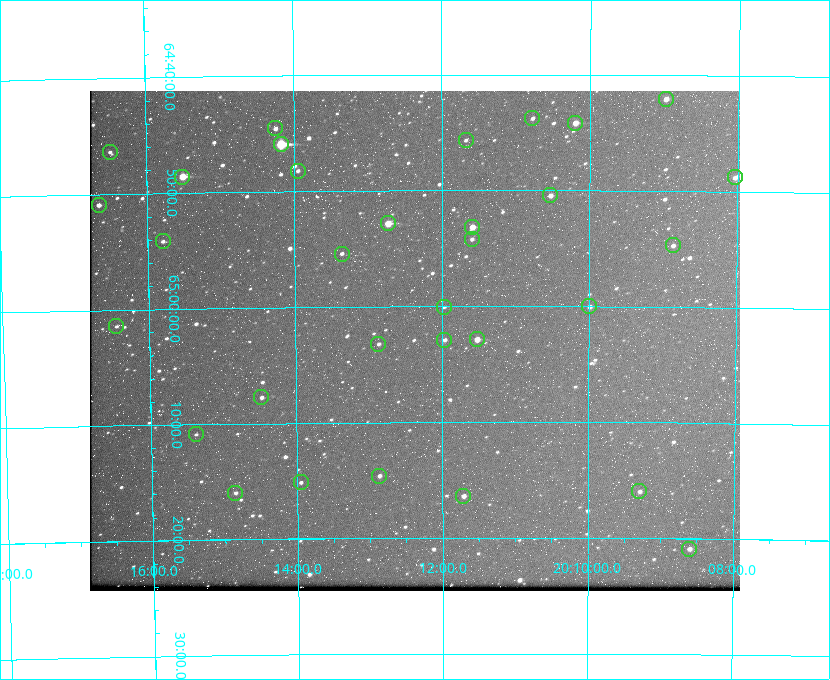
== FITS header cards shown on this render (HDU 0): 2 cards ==
NAXIS1  =                  650 / Width of table row in bytes
NAXIS2  =                  500 / Number of rows in table

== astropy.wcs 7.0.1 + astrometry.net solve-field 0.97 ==
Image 650 x 500 px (HDU 0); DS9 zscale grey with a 90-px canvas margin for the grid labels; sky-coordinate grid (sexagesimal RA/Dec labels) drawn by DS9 from the SOLVED WCS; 32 Tycho-2 reference stars matched to detected sources circled (green)
Header WCS: none
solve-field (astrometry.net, Tycho-2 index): SOLVED blind (the file carries no WCS)
Solved WCS: RA---TAN-SIP/DEC--TAN-SIP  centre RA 20:12:23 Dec +65:03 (303.09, +65.05 deg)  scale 5.19 arcsec/px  FOV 56.2' x 43.2'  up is -180 deg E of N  parity flipped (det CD > 0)
(file carries no celestial WCS; the grid is the blind solution)
Tycho-2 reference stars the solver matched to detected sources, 32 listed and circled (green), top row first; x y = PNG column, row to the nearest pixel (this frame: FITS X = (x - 90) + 1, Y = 500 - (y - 91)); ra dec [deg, ICRS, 3 dp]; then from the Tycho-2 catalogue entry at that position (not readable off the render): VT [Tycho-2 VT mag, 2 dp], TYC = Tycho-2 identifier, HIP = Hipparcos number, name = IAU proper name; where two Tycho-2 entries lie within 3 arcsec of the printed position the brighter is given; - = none
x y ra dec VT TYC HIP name
666 99 302.245 +64.701 10.15 4240-635-1 - -
532 118 302.694 +64.730 11.56 4240-766-1 - -
575 123 302.549 +64.736 9.65 4240-950-1 - -
275 128 303.562 +64.742 10.88 4240-278-1 - -
466 140 302.919 +64.761 11.77 4240-64-1 - -
281 144 303.544 +64.765 7.36 4240-620-1 99731 -
110 152 304.122 +64.773 12.06 4240-1113-1 - -
298 171 303.488 +64.804 11.29 4240-68-1 - -
182 177 303.878 +64.810 8.93 4240-794-1 - -
735 177 302.008 +64.813 10.38 4240-809-1 - -
550 195 302.633 +64.841 10.69 4240-985-1 - -
99 205 304.164 +64.849 10.65 4240-315-1 - -
388 223 303.184 +64.880 9.02 4240-488-1 - -
472 227 302.897 +64.886 9.40 4240-717-1 - -
472 239 302.899 +64.904 11.91 4240-435-1 - -
163 241 303.948 +64.903 11.68 4240-549-1 - -
673 245 302.216 +64.912 11.03 4240-1279-1 - -
342 254 303.341 +64.923 11.58 4240-148-1 - -
589 306 302.498 +65.000 11.22 4240-149-1 - -
444 307 302.992 +65.001 11.85 4240-479-1 - -
116 326 304.112 +65.024 12.29 4240-364-1 - -
477 339 302.882 +65.048 10.25 4240-98-1 - -
444 340 302.992 +65.048 11.44 4240-88-1 - -
378 344 303.217 +65.054 11.98 4240-166-1 - -
261 397 303.620 +65.129 11.18 4240-34-1 - -
196 434 303.846 +65.181 11.99 4240-1077-1 - -
379 476 303.217 +65.244 11.17 4240-236-1 - -
301 482 303.488 +65.252 12.13 4240-1343-1 - -
639 491 302.323 +65.266 11.19 4240-188-1 - -
235 493 303.713 +65.266 11.45 4240-564-1 - -
463 496 302.928 +65.273 10.74 4240-760-1 - -
689 549 302.149 +65.348 11.48 4240-952-1 - -